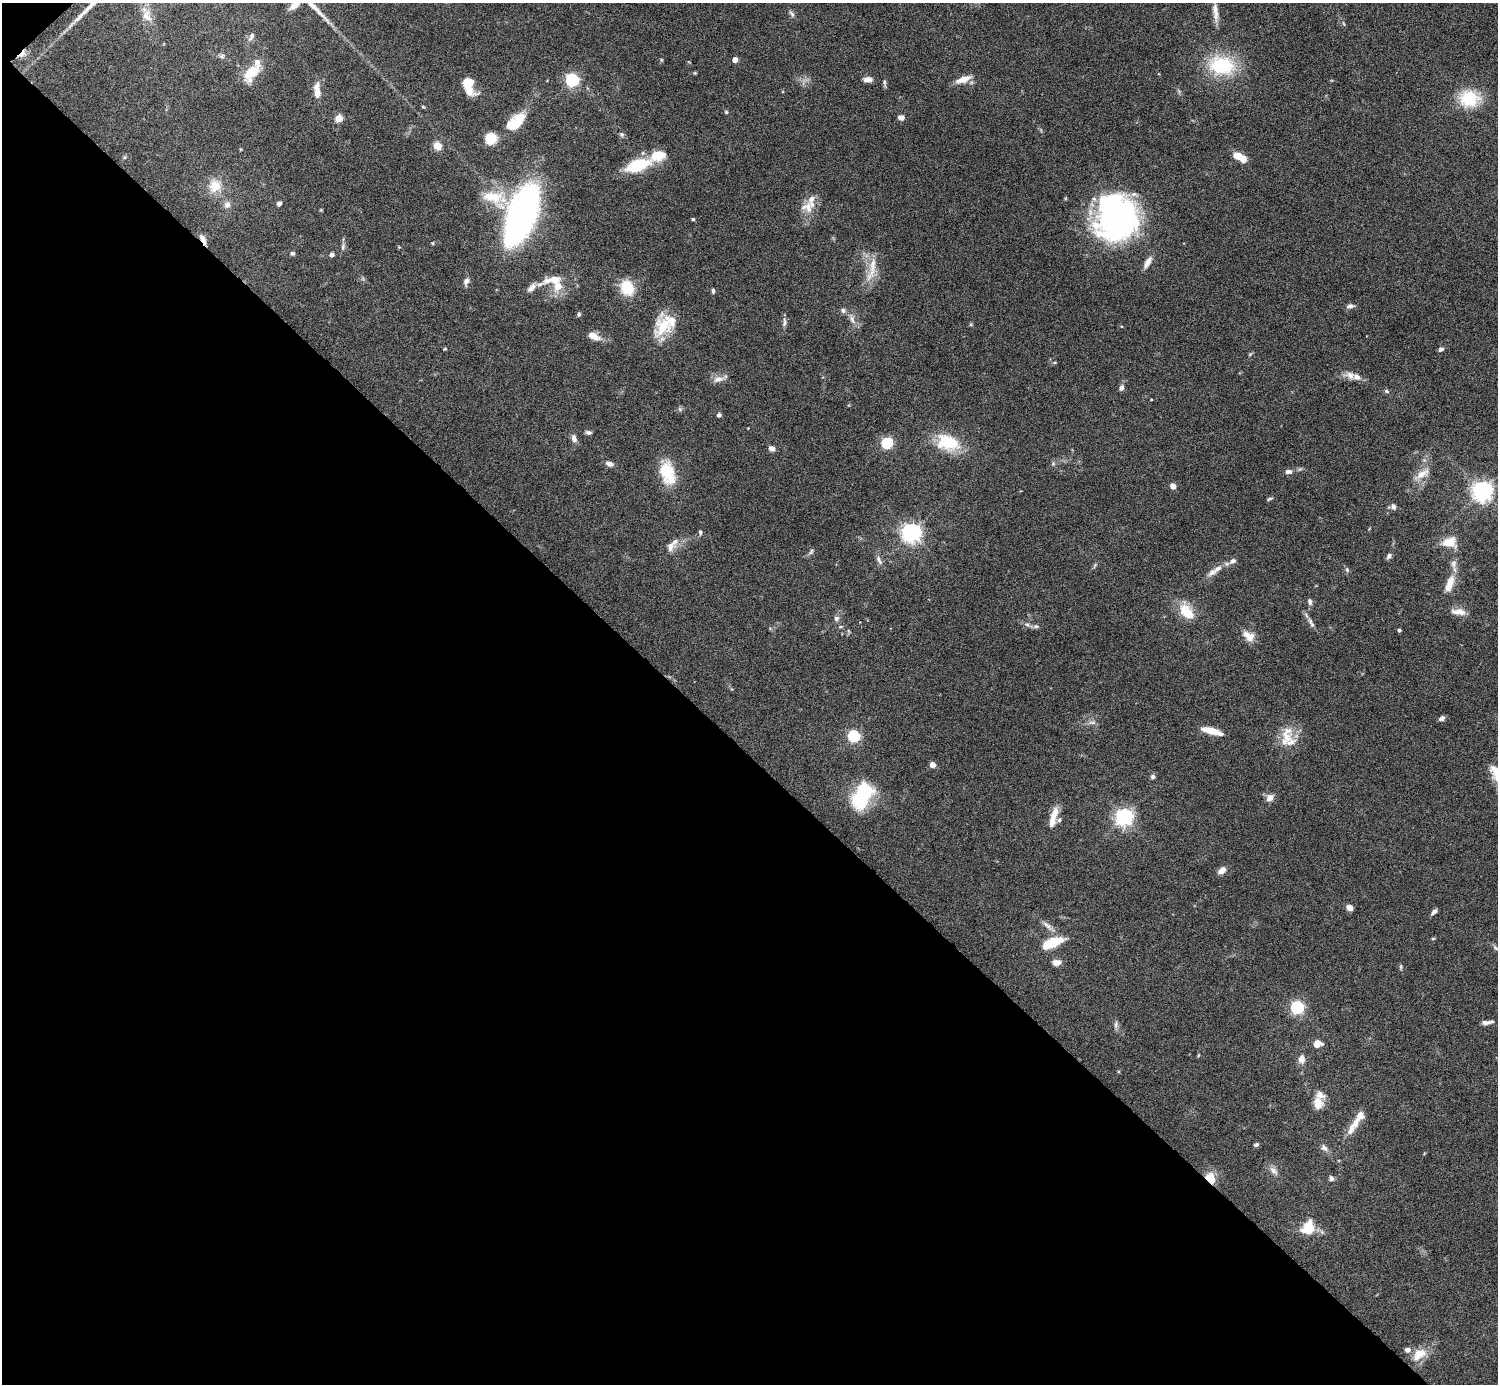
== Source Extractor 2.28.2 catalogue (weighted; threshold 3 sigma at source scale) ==
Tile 9 of 4 x 4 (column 1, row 3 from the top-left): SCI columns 3-1498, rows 1682-3063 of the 5985 x 5985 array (HDU 1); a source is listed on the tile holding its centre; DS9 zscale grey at full resolution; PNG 1500 x 1386 px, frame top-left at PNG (2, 3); no overlay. Shown black and unused: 46% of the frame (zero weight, under 6 of 12 exposures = <1% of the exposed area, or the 3 px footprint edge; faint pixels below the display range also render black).
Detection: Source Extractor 2.28.2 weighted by HDU 2 'WHT'; one run over the whole footprint, this tile lists its part. Background 0.0755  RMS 0.0035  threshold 0.0144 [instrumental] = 3 sigma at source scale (4.09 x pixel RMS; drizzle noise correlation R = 1.36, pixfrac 0.8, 0.05/0.05 arcsec/px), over >= 5 px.
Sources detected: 156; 2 inside a brighter object's white glare — not listed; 20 inside a brighter listed object's ellipse — not listed separately; the other 134 listed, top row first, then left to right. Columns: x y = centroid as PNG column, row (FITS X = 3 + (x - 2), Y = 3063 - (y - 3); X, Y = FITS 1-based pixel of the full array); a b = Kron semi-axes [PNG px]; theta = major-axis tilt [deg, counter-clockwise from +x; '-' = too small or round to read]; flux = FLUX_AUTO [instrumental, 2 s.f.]
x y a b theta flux
294 5 14 7 43 2.7
1215 12 26 6 -85 2.9
792 14 11 5 -53 0.81
146 15 18 12 -74 3.8
251 37 13 6 61 1.2
22 54 11 6 45 1.9
222 56 8 5 25 0.68
735 60 4 4 - 3.3
1222 65 36 25 -10 19
252 72 16 9 49 11
695 73 5 4 - 0.31
867 79 9 6 1 2
963 79 18 7 19 3.6
572 80 6 6 - 59
885 83 12 3 -82 0.61
468 85 15 8 -74 9.2
317 93 12 8 79 2.6
1469 99 17 14 1 16
423 107 5 3 - 0.32
726 112 5 4 - 0.38
901 117 8 6 -19 1.3
339 118 5 4 - 9.5
516 122 24 12 42 9.9
622 134 6 6 - 0.69
491 139 9 9 - 7.9
437 146 5 5 - 6
1240 157 15 7 -30 5.3
637 165 28 13 18 14
215 186 18 17 - 6
493 198 36 19 -29 10
279 204 6 5 - 0.83
227 205 8 7 - 1.8
808 207 17 10 -86 4.1
522 214 42 18 69 170
1120 215 55 38 42 75
693 219 4 3 - 0.44
203 240 12 5 -61 2.3
433 243 5 3 - 0.32
343 247 10 5 89 0.97
292 253 6 5 - 0.61
332 254 5 5 - 0.87
1147 262 16 6 58 2.3
872 269 41 9 76 5.8
555 280 26 8 11 6.9
466 281 10 6 74 1.4
531 288 14 7 50 1.8
627 288 18 15 -64 8.4
713 291 6 4 -90 0.56
1350 306 9 5 5 1.2
843 310 7 7 - 0.95
579 314 6 5 - 0.52
852 319 12 7 -74 1.8
784 322 13 5 86 1
664 326 29 21 56 10
594 336 16 8 -27 3.1
445 349 5 3 - 0.3
1441 349 6 5 - 0.95
1350 375 15 10 -16 2.6
718 379 16 8 13 2.1
1121 388 8 6 65 1.2
1386 391 7 4 -29 0.59
1151 399 4 2 - 0.22
680 409 6 6 - 0.63
719 415 4 4 - 1
588 432 7 5 -8 0.84
574 438 8 6 -73 1.7
948 442 28 18 -19 14
887 443 5 5 - 33
772 448 8 6 -22 1.2
609 464 10 6 -20 1.3
1053 464 6 5 - 0.55
1288 472 9 6 2 1.3
667 473 30 17 -73 11
1422 474 24 10 31 3.7
1173 486 4 4 - 3.8
1482 491 6 6 - 200
1269 499 8 4 27 0.52
1393 506 7 6 - 1.1
700 532 6 5 - 0.65
912 533 6 6 - 180
675 542 12 7 48 1.8
1449 542 12 8 2 7.4
811 552 10 5 53 0.73
1389 556 8 6 58 0.98
879 560 13 6 -61 1.3
1232 561 10 7 32 1.3
1218 568 13 7 36 2
1347 570 7 5 -73 0.68
1449 584 25 9 70 4.7
1310 602 8 6 -78 1
1187 612 24 14 -54 7.1
1459 612 20 8 -6 2.9
836 618 7 6 - 1
1311 623 17 5 -62 1.5
1027 624 7 4 -2 0.71
1036 626 8 6 0 0.81
1399 630 4 4 - 0.51
1248 636 17 10 -33 3.5
1442 718 7 5 33 0.98
1092 722 11 4 4 0.99
1212 731 21 7 -17 5
854 736 5 5 - 41
1287 737 22 13 -52 4.8
932 765 4 4 - 4.1
1497 774 27 11 -67 7.1
1153 776 5 5 - 0.82
862 796 25 14 67 27
1270 798 8 7 - 2.3
1054 814 17 9 71 3.9
1124 817 6 6 - 140
1222 870 9 6 37 2
1349 908 7 6 - 1.8
1434 912 8 4 47 1
1047 926 19 6 -44 2
1433 938 5 3 - 0.31
1052 943 21 8 21 11
1495 948 9 5 -45 0.7
1057 963 8 6 6 2.6
1401 967 8 3 90 0.48
1297 1007 5 5 - 58
1487 1022 14 4 7 1.4
1116 1024 11 5 78 0.91
1317 1044 7 6 - 3.8
1198 1055 5 3 - 0.31
1302 1059 8 7 - 2.3
1318 1104 17 12 -80 3.9
1351 1129 20 8 71 3
1256 1145 6 5 - 0.62
1324 1148 10 7 -48 1.5
1273 1171 14 7 -43 1.8
1331 1178 6 6 - 1.1
1210 1179 10 7 -54 7.1
1308 1227 17 14 63 7
1419 1354 22 13 38 5.4
Overlapping masked pixels (flux is a lower limit): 3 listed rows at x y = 22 54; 203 240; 1210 1179
Isophote crosses this tile's border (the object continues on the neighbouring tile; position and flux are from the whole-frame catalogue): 2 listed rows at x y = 294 5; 1497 774